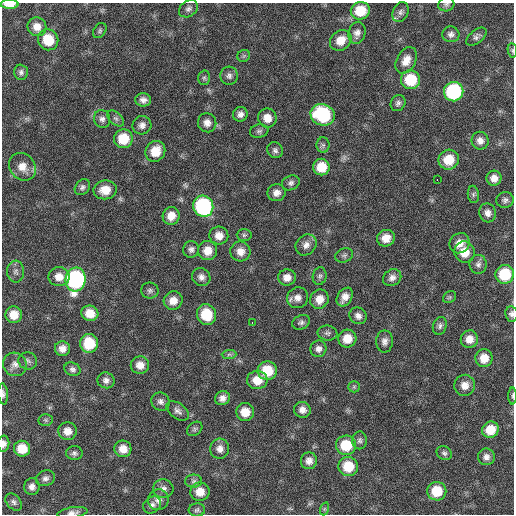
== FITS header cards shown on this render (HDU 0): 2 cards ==
NAXIS1  =                  512 / Axis length
NAXIS2  =                  512 / Axis length

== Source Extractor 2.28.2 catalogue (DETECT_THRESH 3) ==
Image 512 x 512 px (HDU 0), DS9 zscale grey, 1 PNG px = 1 image px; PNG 516 x 516 px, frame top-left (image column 1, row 512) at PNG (2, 3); each listed source drawn as its Kron ellipse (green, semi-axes under 4 px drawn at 4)
Background 60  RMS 8.5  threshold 25.5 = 3 sigma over >= 5 px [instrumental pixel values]
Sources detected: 134; all 134 listed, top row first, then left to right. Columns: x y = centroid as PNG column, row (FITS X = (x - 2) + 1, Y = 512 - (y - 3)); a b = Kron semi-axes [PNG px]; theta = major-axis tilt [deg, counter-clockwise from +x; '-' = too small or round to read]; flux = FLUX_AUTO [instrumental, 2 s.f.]
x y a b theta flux
9 4 9 4 -1 6400
446 4 8 7 - 1500
188 9 10 7 33 2100
360 11 9 9 - 15000
400 12 10 7 67 2400
37 27 9 9 - 5300
100 31 8 6 53 1200
357 33 11 8 77 3000
451 34 8 8 - 2400
476 37 12 6 39 2100
48 40 10 10 - 15000
341 40 11 9 39 7100
512 50 7 4 -84 840
244 56 6 6 - 1000
406 60 14 9 61 6100
21 72 7 7 - 1800
229 76 9 8 - 2300
204 78 7 6 - 1300
410 80 9 9 - 21000
454 92 10 9 - 62000
143 100 8 6 -2 2700
398 103 8 7 - 1800
240 114 7 7 - 2600
323 115 12 10 -23 41000
116 118 10 6 -44 1700
267 118 9 9 - 5900
102 119 9 8 - 2500
207 123 9 9 - 3800
142 125 9 9 - 3000
259 131 9 6 10 1600
123 139 9 9 - 16000
480 141 9 8 - 3500
323 145 8 6 -90 1400
275 150 8 7 - 1800
155 151 11 9 57 10000
449 160 10 10 - 12000
22 167 15 12 -49 7500
321 167 8 8 - 11000
494 178 7 7 - 4100
437 180 3 2 - 2000
291 183 9 7 24 2000
82 187 9 6 48 1800
105 190 11 9 7 8400
276 193 9 8 - 3800
473 194 8 5 -85 1300
505 200 8 8 - 2000
203 206 11 10 - 80000
488 213 9 8 - 3200
171 216 9 8 - 6200
244 235 7 6 - 1400
219 236 9 9 - 5300
386 238 9 8 - 6200
459 243 10 9 - 5600
306 245 11 9 47 3700
191 249 8 8 - 2200
208 251 9 9 - 7200
240 251 10 10 - 5100
464 252 11 10 - 8600
344 255 9 6 20 1400
478 264 9 8 - 2300
16 272 11 8 -87 2500
505 274 9 9 - 21000
320 276 9 7 78 1600
59 277 10 9 - 6000
201 277 9 8 - 3100
287 277 9 8 - 4300
392 278 9 8 - 2900
76 279 12 10 82 130000
150 291 8 8 - 1700
345 297 10 7 56 4500
450 297 7 5 35 1000
298 298 11 10 - 3900
319 299 10 9 - 6300
173 301 9 9 - 5700
90 313 8 7 - 8500
206 314 10 9 - 18000
511 314 8 6 -82 1800
14 315 8 8 - 7400
358 316 9 8 - 2800
252 322 3 2 - 3800
301 322 9 6 24 1700
440 326 9 7 72 1900
327 333 10 7 -8 1700
347 339 9 9 - 8300
469 339 9 8 - 5300
384 341 11 8 89 2800
89 343 9 9 - 19000
62 349 7 7 - 4100
318 349 8 8 - 2800
229 354 7 4 1 1300
484 358 9 8 - 7300
28 361 9 8 - 2100
15 364 12 11 - 4000
140 365 9 8 - 5200
72 369 8 6 -24 1900
267 371 10 9 - 16000
106 380 8 8 - 2700
257 380 10 9 - 8500
465 385 10 10 - 5000
354 387 6 5 - 910
3 394 10 5 -85 1500
512 396 8 3 90 870
222 398 7 7 - 3100
161 402 9 8 - 2500
302 410 8 8 - 3600
178 411 13 7 -36 2600
245 412 9 9 - 8400
46 420 7 6 - 1100
195 429 8 6 40 1300
490 430 8 8 - 10000
67 431 9 9 - 5000
360 440 9 7 -89 1800
3 444 8 6 86 2600
346 445 10 9 - 18000
22 449 8 8 - 11000
123 449 8 8 - 6000
220 449 10 9 - 4000
74 453 8 7 - 1700
444 453 8 6 -36 1500
486 457 8 8 - 2800
309 461 8 8 - 3400
348 466 10 9 - 15000
45 478 10 7 16 2400
194 481 8 6 1 1600
32 487 8 7 - 2800
163 489 10 9 - 2900
437 491 9 9 - 16000
200 492 9 9 - 6800
158 500 10 10 - 3600
14 502 10 6 -49 1800
152 505 9 7 40 2500
324 509 6 4 71 850
197 510 8 6 4 1400
72 513 15 5 8 2500
At the frame edge (FLAGS 8, measured only in part): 8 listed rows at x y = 9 4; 446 4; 512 50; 511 314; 3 394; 512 396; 3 444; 72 513